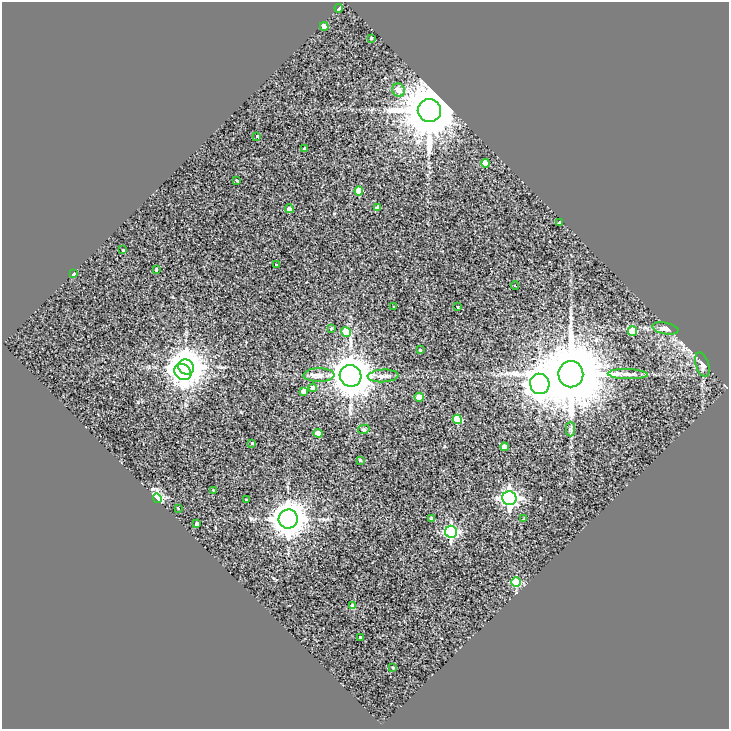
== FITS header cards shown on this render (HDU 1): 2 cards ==
NAXIS1  =                  727
NAXIS2  =                  727

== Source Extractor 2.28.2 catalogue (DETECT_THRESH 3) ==
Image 727 x 727 px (HDU 1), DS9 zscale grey, 1 PNG px = 1 image px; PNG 731 x 731 px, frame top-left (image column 1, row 727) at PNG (2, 2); each listed source drawn as its Kron ellipse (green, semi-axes under 4 px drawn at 4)
Background 1.64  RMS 2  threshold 5.89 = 3 sigma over >= 5 px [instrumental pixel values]
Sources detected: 58; all 58 listed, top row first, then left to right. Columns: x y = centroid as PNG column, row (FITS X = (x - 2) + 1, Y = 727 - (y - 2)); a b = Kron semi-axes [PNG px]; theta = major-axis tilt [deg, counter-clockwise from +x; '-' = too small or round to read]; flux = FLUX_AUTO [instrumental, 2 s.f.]
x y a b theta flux
339 8 4 3 - 4.1e+02
324 26 4 4 - 1.0e+03
371 38 3 3 - 1.8e+02
398 90 7 6 - 1.0e+03
429 111 12 11 - 8.2e+05
257 136 3 2 - 1.6e+02
305 148 3 3 - 2.2e+02
485 163 4 4 - 1.4e+03
237 180 4 3 - 2.6e+02
359 191 4 4 - 2.3e+03
378 208 4 4 - 5.3e+02
289 209 4 4 - 8.9e+02
560 223 3 3 - 3.0e+02
123 250 3 3 - 1.8e+02
276 265 3 2 - 1.7e+02
156 269 4 3 - 9.8e+01
73 274 3 3 - 1.9e+02
515 286 4 2 - 8.5e+01
393 306 3 2 - 2.2e+02
458 307 3 2 - 1.2e+02
331 328 3 3 - 1.3e+02
665 328 13 5 -11 5.8e+02
633 331 5 4 - 2.2e+03
346 332 5 4 - 2.9e+03
420 350 4 3 - 1.4e+02
702 365 13 6 -72 5.7e+02
186 367 8 7 - 3.2e+05
183 372 9 7 -39 5.6e+04
571 374 13 12 - 1.3e+06
628 374 20 5 -1 7.9e+02
319 375 15 7 1 8.6e+02
351 376 11 10 - 3.2e+05
383 376 15 6 3 7.1e+02
540 384 10 9 - 1.6e+05
313 388 4 4 - 8.5e+02
303 391 4 4 - 5.4e+02
419 397 4 4 - 2.2e+03
457 419 4 4 - 4.0e+03
364 429 6 4 12 1.9e+02
571 429 7 4 90 3.0e+02
318 433 4 4 - 1.2e+03
252 443 3 2 - 1.4e+02
504 447 4 4 - 9.0e+02
360 460 3 3 - 1.9e+02
213 490 2 2 - 9.7e+01
157 498 5 4 - 1.2e+04
509 498 7 7 - 4.4e+04
246 500 3 2 - 1.2e+02
178 508 2 2 - 7.0e+01
431 518 4 3 - 2.7e+02
288 519 9 9 - 2.4e+05
523 519 4 2 - 9.2e+01
196 524 3 3 - 1.6e+02
451 532 6 6 - 2.1e+04
516 582 5 4 - 7.1e+03
353 606 4 4 - 9.4e+02
360 637 3 3 - 3.2e+02
393 668 3 3 - 1.5e+02